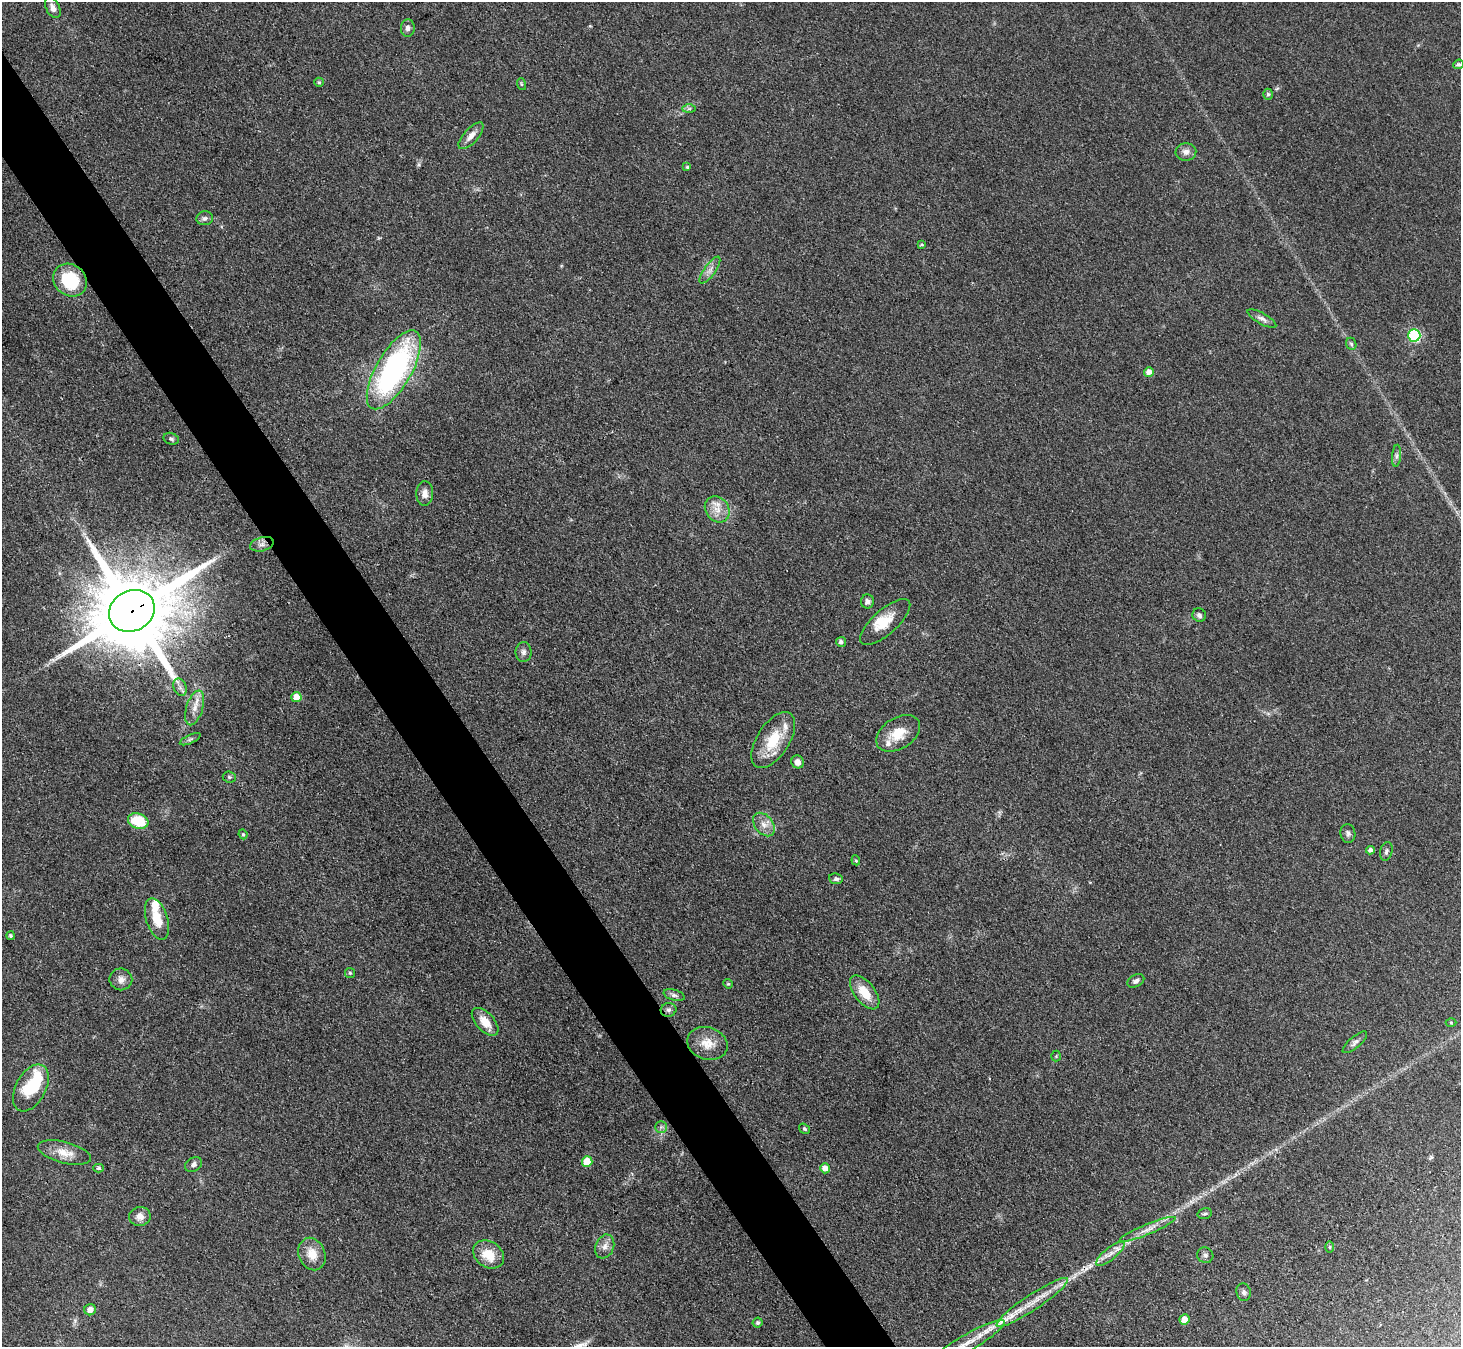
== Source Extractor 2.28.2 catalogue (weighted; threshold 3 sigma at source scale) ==
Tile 11 of 4 x 4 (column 3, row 3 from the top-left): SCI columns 2921-4379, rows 1640-2984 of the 5841 x 5833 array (HDU 1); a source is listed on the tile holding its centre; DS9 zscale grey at full resolution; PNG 1463 x 1349 px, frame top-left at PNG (2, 2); each listed source drawn as its Kron ellipse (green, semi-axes under 4 px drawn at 4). Shown black and unused: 4% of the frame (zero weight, under 3 of 4 exposures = <1% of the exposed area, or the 3 px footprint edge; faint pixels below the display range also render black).
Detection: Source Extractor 2.28.2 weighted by HDU 2 'WHT'; one run over the whole footprint, this tile lists its part. Background 0.0668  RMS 0.0054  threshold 0.0244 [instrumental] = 3 sigma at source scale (4.5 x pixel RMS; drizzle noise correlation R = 1.50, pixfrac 1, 0.05/0.05 arcsec/px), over >= 5 px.
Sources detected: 93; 1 inside a brighter object's white glare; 1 cosmic-ray / hot-pixel residue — neither listed nor drawn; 8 inside a brighter listed object's ellipse — not listed separately; the other 83 listed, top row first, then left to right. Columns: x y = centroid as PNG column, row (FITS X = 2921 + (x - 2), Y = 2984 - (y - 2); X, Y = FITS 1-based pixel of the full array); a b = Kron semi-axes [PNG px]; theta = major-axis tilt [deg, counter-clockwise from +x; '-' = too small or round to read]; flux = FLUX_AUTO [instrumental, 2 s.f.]
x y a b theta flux
53 8 11 6 -63 2.9
408 28 8 7 - 2.2
1458 64 5 4 - 1.3
319 82 5 4 - 0.65
521 84 6 3 -71 0.64
1268 94 5 4 - 0.96
689 109 7 4 1 1
471 136 17 7 48 4
1186 152 10 8 4 3.1
687 167 4 4 - 0.8
205 218 8 7 - 1.7
922 244 4 3 - 0.73
710 270 16 5 54 3.1
70 280 18 15 -40 29
1262 319 16 5 -29 2.5
1414 335 6 6 - 60
1351 344 6 5 - 1
394 370 44 17 60 130
1149 372 5 5 - 3.4
171 439 8 5 -19 1.2
1396 456 11 4 85 1.7
425 494 12 8 86 3.6
717 509 14 11 -52 6.5
262 544 12 7 15 2.7
867 601 7 6 - 2
132 611 24 20 29 8500
1199 615 7 6 - 1.8
885 622 32 12 42 11
841 642 5 5 - 1.6
524 652 10 8 88 2.1
180 687 9 6 -70 2.1
296 697 5 5 - 8.3
195 708 18 8 73 5.5
898 733 24 15 32 12
190 739 11 4 25 1.1
773 740 31 16 57 18
798 762 6 6 - 3
229 777 6 5 - 0.94
138 821 10 7 -18 18
764 825 13 9 -51 4.4
1348 833 9 7 -80 1.9
243 834 5 4 - 0.7
1371 850 4 4 - 2
1386 851 9 6 75 1.6
856 860 5 4 - 0.72
836 879 7 5 -5 1.2
157 919 21 10 -72 11
11 936 4 4 - 0.95
350 973 5 5 - 0.75
121 979 11 11 - 3.5
1136 981 9 6 27 1.8
728 984 5 4 - 0.71
865 992 20 10 -52 11
674 995 11 5 -16 1.6
669 1010 8 7 - 1.7
485 1022 17 9 -47 7.1
1451 1022 5 3 - 0.43
1355 1042 15 5 41 2
707 1043 20 16 -19 9
1056 1056 5 5 - 0.69
31 1088 25 15 61 26
661 1127 6 5 - 1.2
805 1129 6 4 -34 0.88
64 1152 27 10 -14 8.1
587 1162 5 5 - 15
193 1164 9 7 27 1.9
99 1168 5 4 - 0.91
825 1168 5 5 - 4.4
1205 1214 7 5 15 1.1
140 1216 11 9 8 4.1
1148 1229 30 5 22 5.2
605 1246 12 9 68 3.7
1330 1247 6 4 90 0.74
312 1254 17 13 -67 8.2
489 1254 16 13 -33 11
1110 1254 17 6 39 4
1205 1255 8 7 - 1.7
1244 1292 9 7 -74 1.6
1032 1302 42 8 34 12
90 1310 6 5 - 3.8
1184 1320 5 5 - 6.7
758 1323 5 5 - 1.4
966 1344 45 8 30 12
Overlapping masked pixels (flux is a lower limit): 1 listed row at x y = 132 611
Isophote crosses this tile's border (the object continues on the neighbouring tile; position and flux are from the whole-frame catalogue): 1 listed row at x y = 966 1344